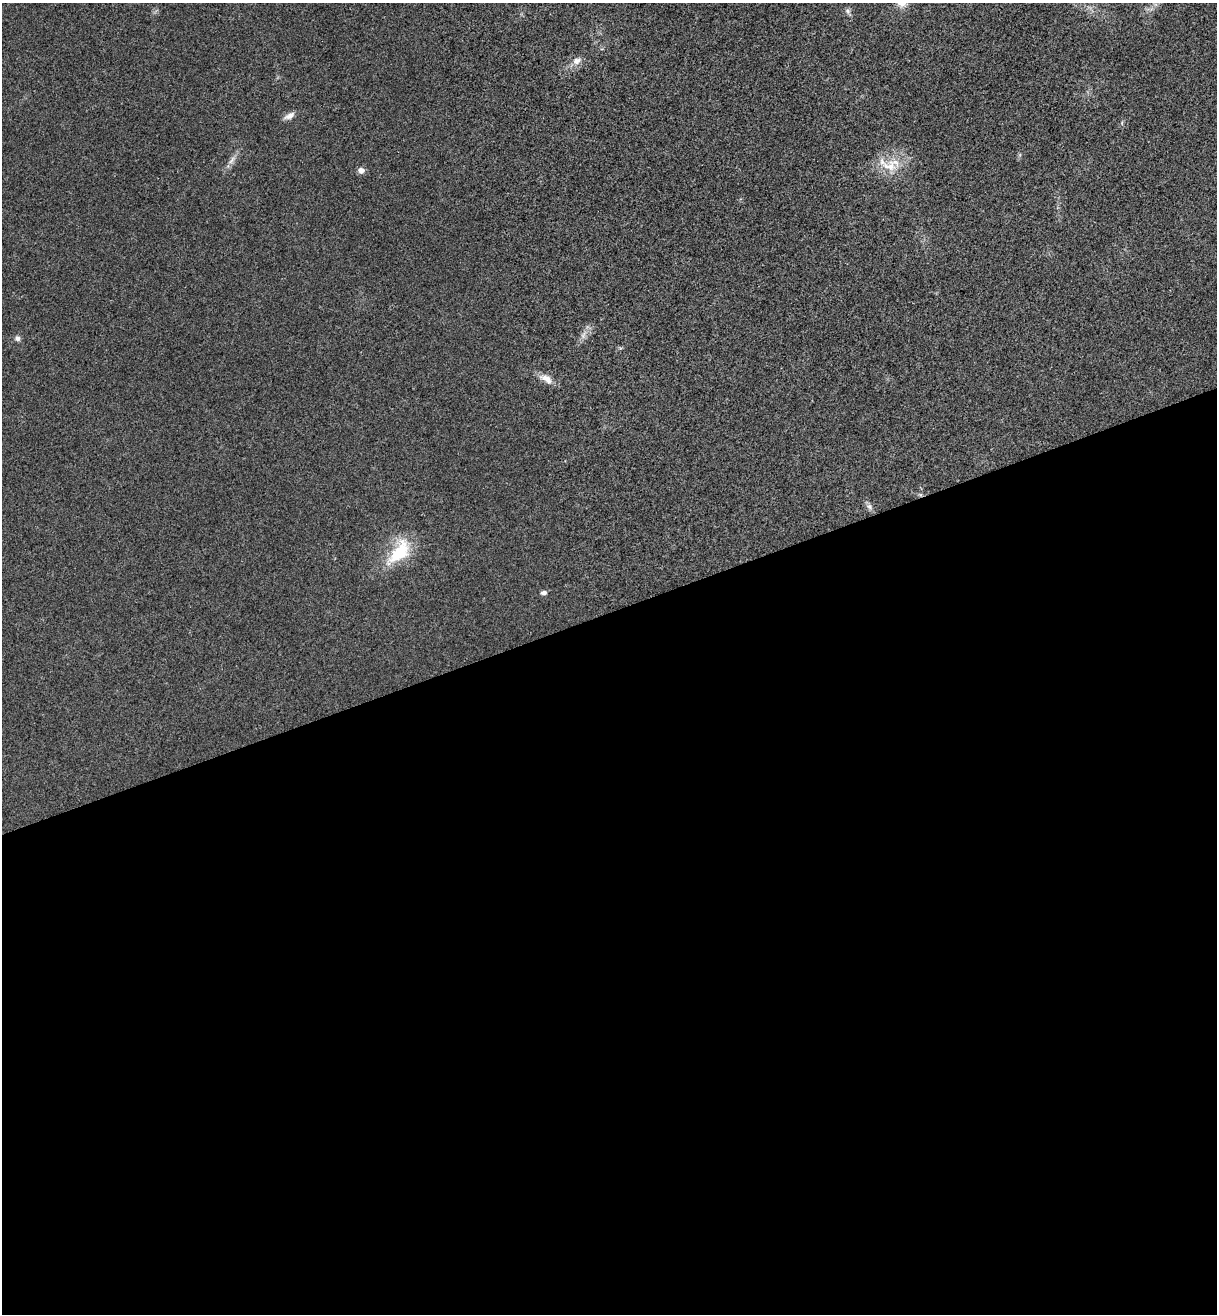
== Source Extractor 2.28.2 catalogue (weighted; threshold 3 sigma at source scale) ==
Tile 15 of 4 x 4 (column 3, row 4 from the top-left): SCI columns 2597-3811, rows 58-1369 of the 5322 x 5365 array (HDU 1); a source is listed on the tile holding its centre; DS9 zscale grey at full resolution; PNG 1219 x 1316 px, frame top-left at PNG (2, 3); no overlay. Shown black and unused: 54% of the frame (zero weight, under 3 of 4 exposures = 6% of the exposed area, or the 3 px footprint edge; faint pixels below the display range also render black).
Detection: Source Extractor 2.28.2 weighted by HDU 2 'WHT'; one run over the whole footprint, this tile lists its part. Background 0.0194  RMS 0.0064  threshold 0.0286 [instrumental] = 3 sigma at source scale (4.5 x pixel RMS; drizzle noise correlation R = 1.50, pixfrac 1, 0.05/0.05 arcsec/px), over >= 5 px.
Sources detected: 12; all 12 listed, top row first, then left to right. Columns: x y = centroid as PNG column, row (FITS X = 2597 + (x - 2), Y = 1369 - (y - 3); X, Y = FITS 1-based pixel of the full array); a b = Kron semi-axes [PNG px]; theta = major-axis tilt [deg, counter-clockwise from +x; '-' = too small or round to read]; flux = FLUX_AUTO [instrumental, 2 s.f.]
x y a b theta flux
848 11 9 6 -42 1.8
577 61 13 9 24 4.4
289 116 15 7 28 3.5
232 160 14 5 55 3.2
889 166 25 17 5 16
361 170 8 7 - 3
583 335 11 6 69 3
17 338 7 7 - 1.9
546 379 20 9 -31 5.7
869 506 9 7 -39 2.3
399 552 38 19 52 29
543 593 7 5 7 2